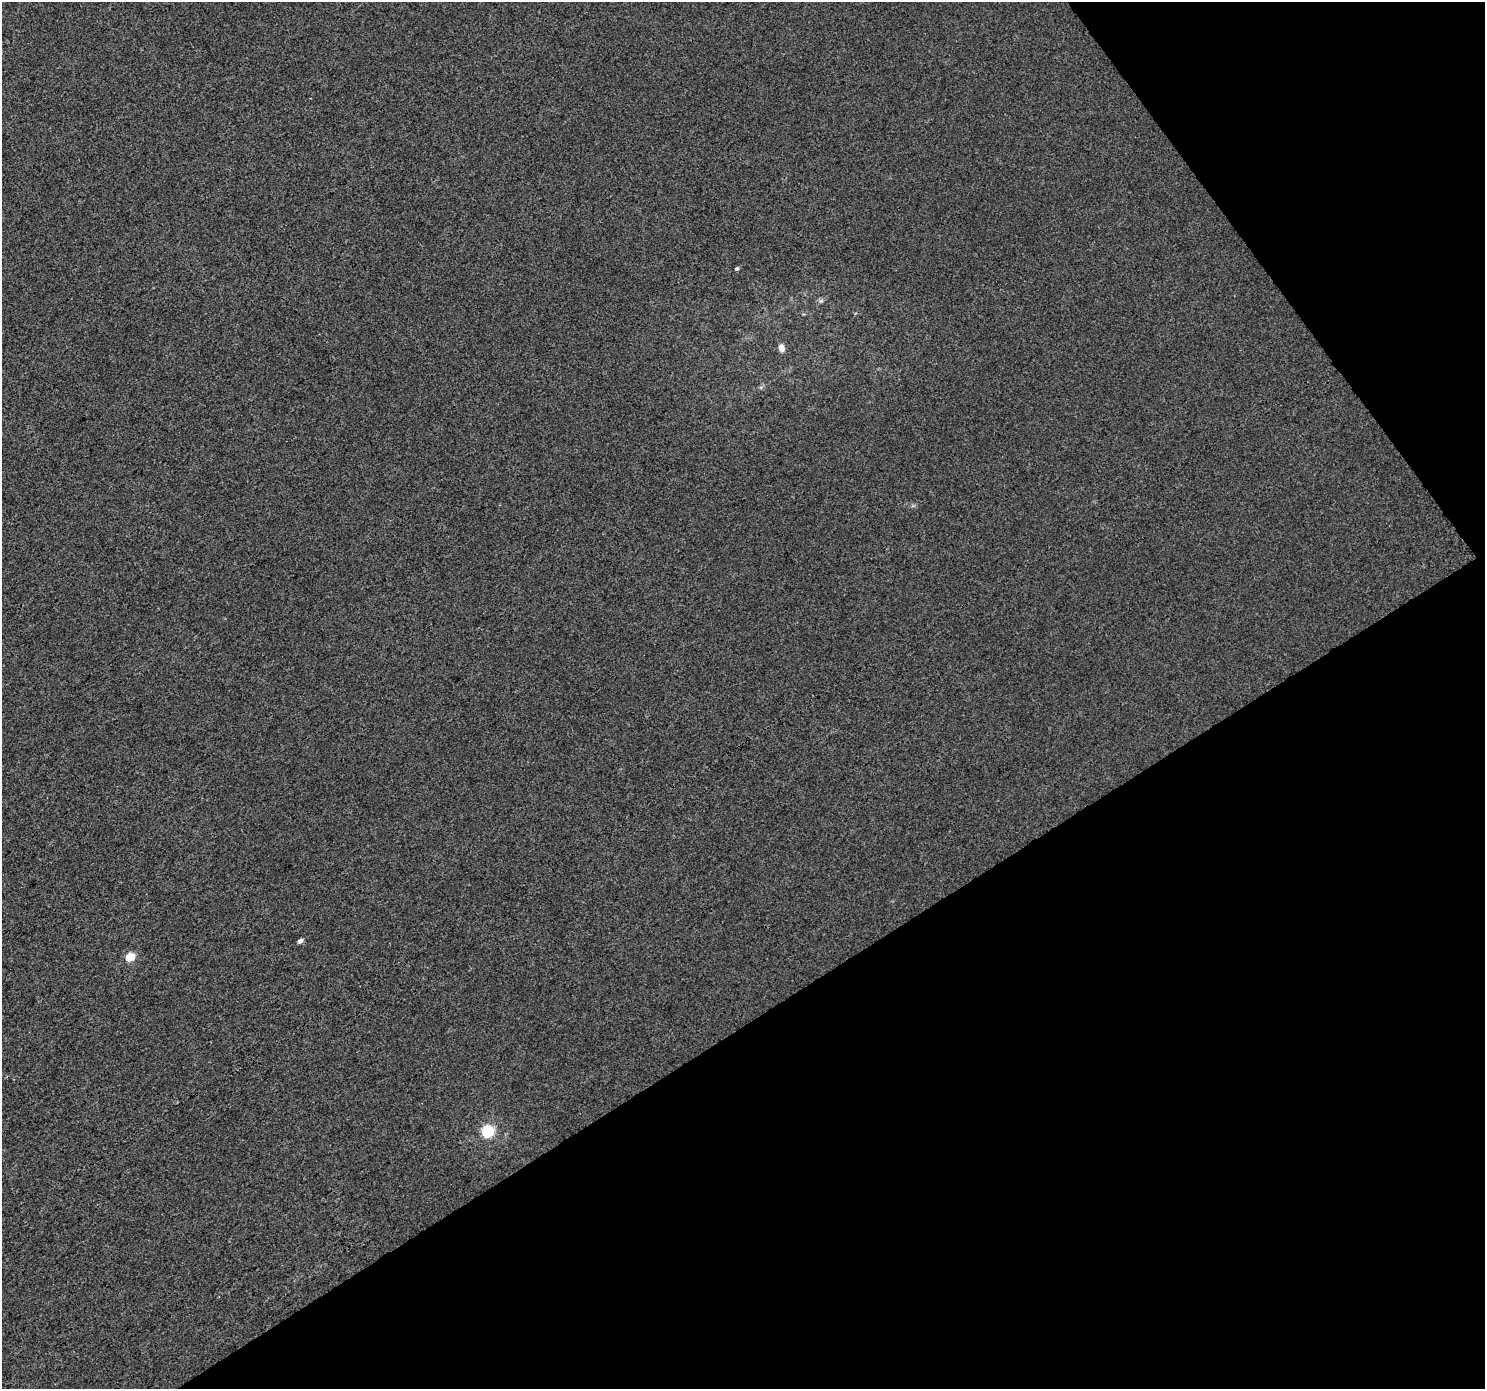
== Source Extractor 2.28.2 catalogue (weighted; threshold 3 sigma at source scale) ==
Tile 12 of 4 x 4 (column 4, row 3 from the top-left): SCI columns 4454-5936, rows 1575-2961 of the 5936 x 5861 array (HDU 1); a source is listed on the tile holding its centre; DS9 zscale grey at full resolution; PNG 1487 x 1391 px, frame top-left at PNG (2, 2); no overlay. Shown black and unused: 32% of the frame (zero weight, under 3 of 4 exposures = <1% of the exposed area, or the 3 px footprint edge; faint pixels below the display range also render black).
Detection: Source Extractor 2.28.2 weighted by HDU 2 'WHT'; one run over the whole footprint, this tile lists its part. Background 3.25e-04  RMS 0.0036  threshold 0.0161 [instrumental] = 3 sigma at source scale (4.5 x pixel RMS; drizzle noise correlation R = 1.50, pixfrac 1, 0.0396/0.0396 arcsec/px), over >= 5 px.
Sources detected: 6; all 6 listed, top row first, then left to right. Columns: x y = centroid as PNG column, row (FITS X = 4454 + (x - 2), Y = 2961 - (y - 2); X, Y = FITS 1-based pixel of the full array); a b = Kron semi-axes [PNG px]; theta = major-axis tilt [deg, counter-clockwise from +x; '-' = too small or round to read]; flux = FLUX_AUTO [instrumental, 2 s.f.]
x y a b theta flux
737 269 6 4 45 0.55
821 301 6 5 - 0.64
781 347 9 7 -75 1.8
300 941 5 4 - 1.4
130 957 5 5 - 12
488 1131 6 5 - 37